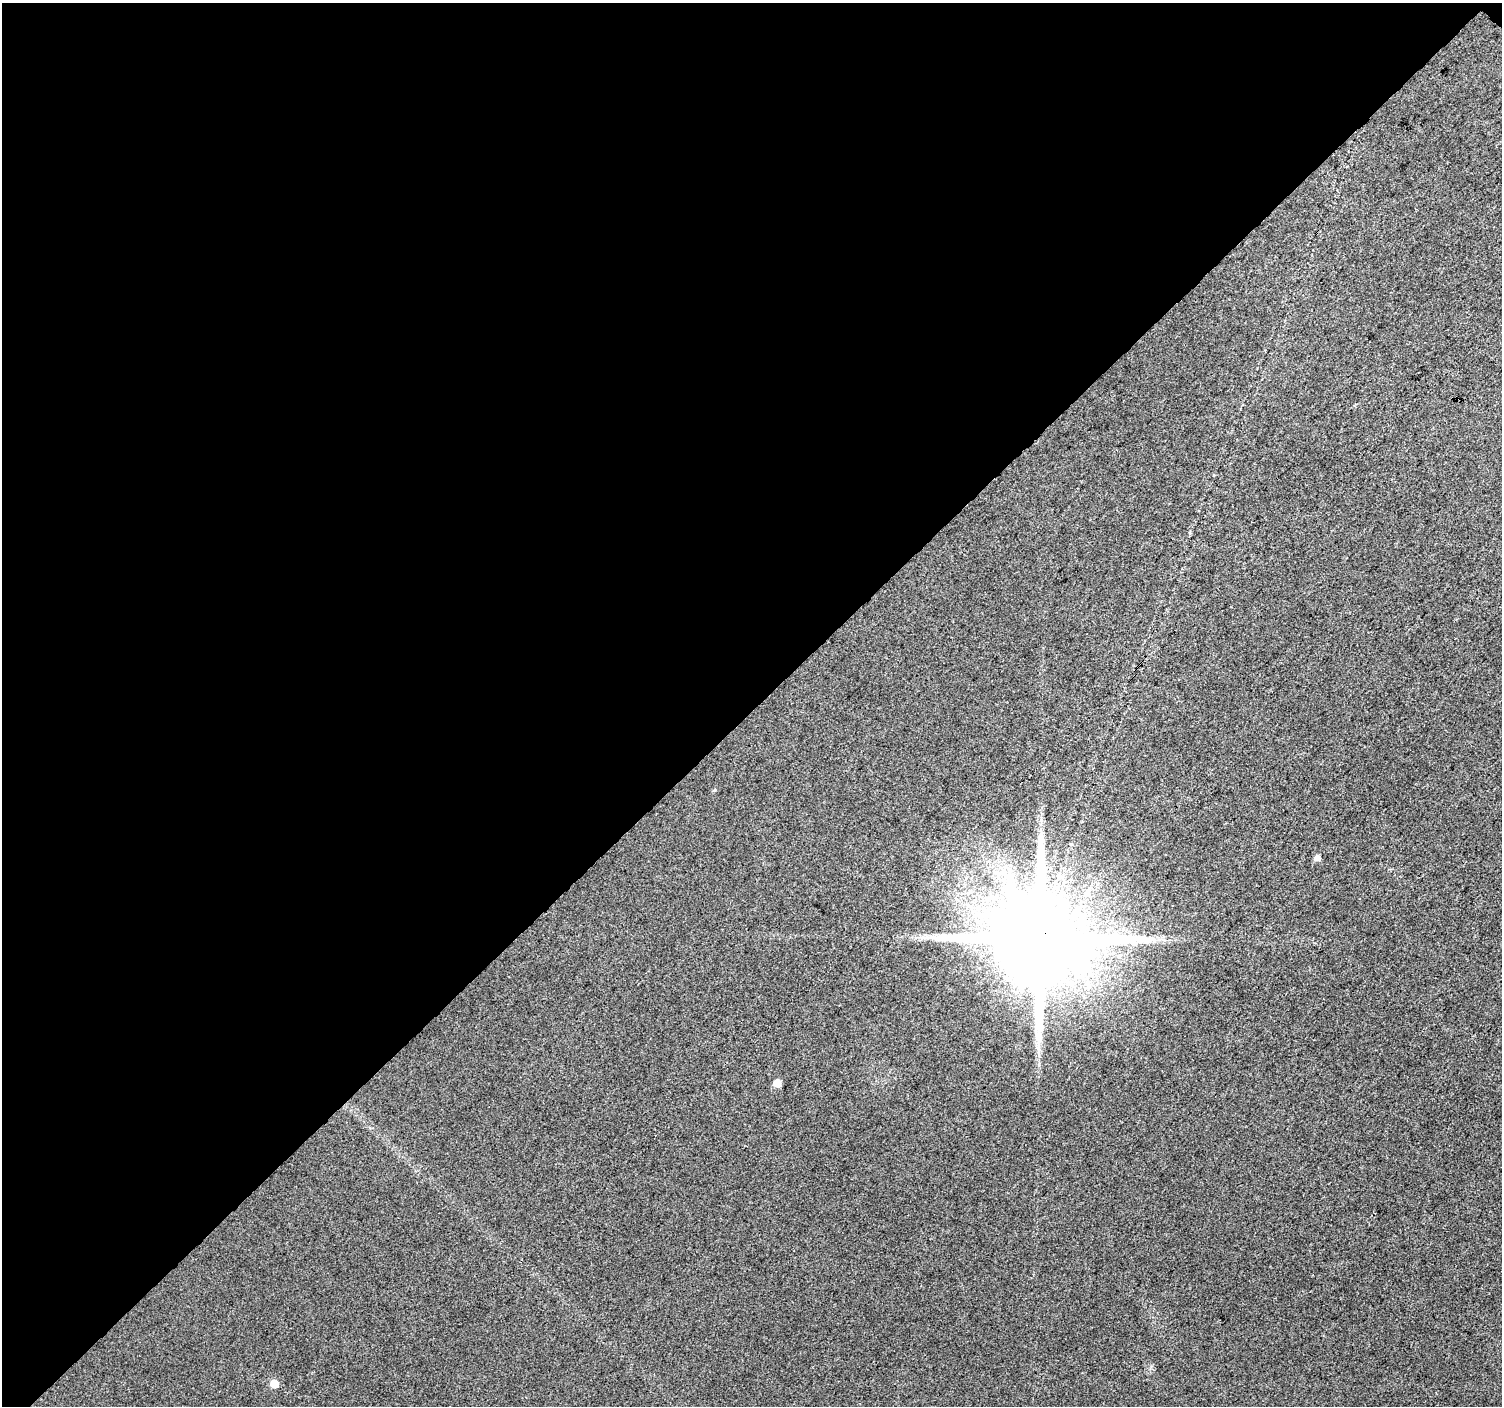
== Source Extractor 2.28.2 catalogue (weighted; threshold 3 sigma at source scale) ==
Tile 1 of 2 x 2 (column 1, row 1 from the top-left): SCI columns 1-1500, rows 1492-2895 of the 3002 x 3001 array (HDU 1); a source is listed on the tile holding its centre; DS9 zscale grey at full resolution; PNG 1504 x 1408 px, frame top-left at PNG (2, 3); no overlay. Shown black and unused: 51% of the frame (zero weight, under 3 of 4 exposures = <1% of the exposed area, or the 3 px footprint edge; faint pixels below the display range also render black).
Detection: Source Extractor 2.28.2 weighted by HDU 2 'WHT'; one run over the whole footprint, this tile lists its part. Background 0.0349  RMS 0.011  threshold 0.0495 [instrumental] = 3 sigma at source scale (4.5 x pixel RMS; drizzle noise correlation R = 1.50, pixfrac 1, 0.0396/0.0396 arcsec/px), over >= 5 px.
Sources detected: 6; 1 long thin detection or spike segment (spike, bleed or trail) — not listed; the other 5 listed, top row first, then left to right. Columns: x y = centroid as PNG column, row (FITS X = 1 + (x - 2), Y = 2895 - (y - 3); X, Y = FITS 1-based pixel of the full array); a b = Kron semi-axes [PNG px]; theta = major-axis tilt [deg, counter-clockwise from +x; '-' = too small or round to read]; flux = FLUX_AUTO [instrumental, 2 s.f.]
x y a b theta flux
714 790 6 3 18 1.1
1317 858 6 5 - 4.9
1039 939 24 22 18 27000
777 1083 6 5 - 12
274 1384 6 5 - 17
Overlapping masked pixels (flux is a lower limit): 1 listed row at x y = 1039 939